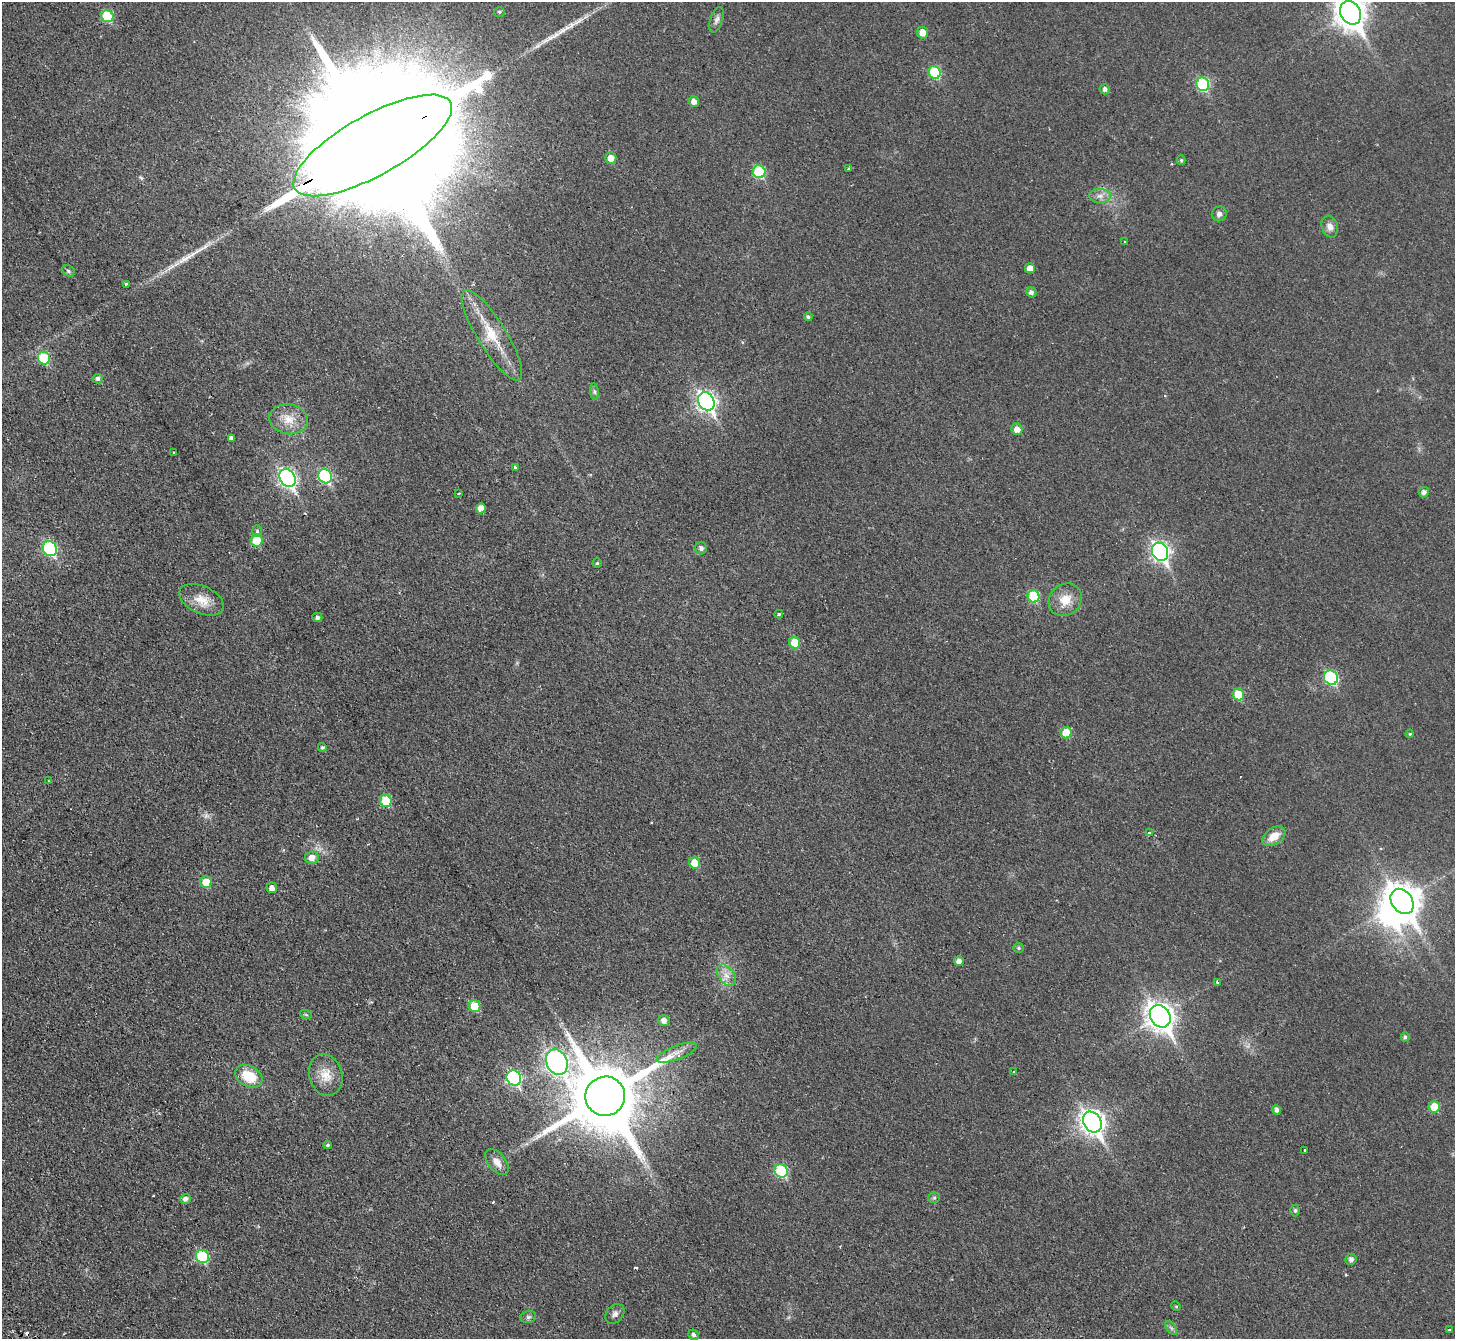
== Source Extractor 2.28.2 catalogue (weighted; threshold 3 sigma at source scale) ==
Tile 7 of 4 x 4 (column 3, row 2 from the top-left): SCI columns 2961-4413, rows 3005-4341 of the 5919 x 5874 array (HDU 1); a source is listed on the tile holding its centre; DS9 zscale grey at full resolution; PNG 1457 x 1341 px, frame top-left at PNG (2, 2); each listed source drawn as its Kron ellipse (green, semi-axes under 4 px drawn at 4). Shown black and unused: <1% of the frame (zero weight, under 2 of 3 exposures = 3% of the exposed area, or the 3 px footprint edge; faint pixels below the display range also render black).
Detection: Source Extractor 2.28.2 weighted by HDU 2 'WHT'; one run over the whole footprint, this tile lists its part. Background 0.0344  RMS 0.0052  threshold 0.0234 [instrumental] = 3 sigma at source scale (4.5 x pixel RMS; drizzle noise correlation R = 1.50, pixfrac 1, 0.05/0.05 arcsec/px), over >= 5 px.
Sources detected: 104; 1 inside a brighter object's white glare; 4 cosmic-ray / hot-pixel residue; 1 long thin detection or spike segment (spike, bleed or trail) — neither listed nor drawn; the other 98 listed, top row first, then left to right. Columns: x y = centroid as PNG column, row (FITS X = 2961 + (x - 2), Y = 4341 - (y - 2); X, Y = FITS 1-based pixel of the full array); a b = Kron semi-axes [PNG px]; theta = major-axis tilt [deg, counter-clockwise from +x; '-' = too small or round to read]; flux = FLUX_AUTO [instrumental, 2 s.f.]
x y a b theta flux
499 12 5 4 - 0.87
1350 13 12 10 -58 630
107 16 6 6 - 22
716 20 13 6 71 2
923 33 6 5 - 5.2
934 72 6 6 - 24
1203 84 7 6 - 38
1105 89 5 5 - 1.5
694 101 5 5 - 3
373 145 89 30 29 56000
611 158 6 5 - 4.7
1181 160 5 4 - 0.75
849 169 4 3 - 1.6
759 172 6 6 - 28
1100 196 11 7 0 2.9
1219 214 7 7 - 1.9
1330 227 11 8 -73 3
1125 242 3 3 - 0.51
1030 268 5 5 - 4.1
68 271 7 5 -24 0.9
126 284 3 3 - 0.85
1031 292 5 5 - 1.7
808 317 4 4 - 0.89
492 335 52 14 -58 18
44 358 6 6 - 26
98 379 5 5 - 1.7
594 392 8 4 -82 1
706 401 9 8 - 200
289 419 19 15 -10 8.3
1017 429 6 5 - 4.2
231 438 4 4 - 1.5
174 453 3 2 - 0.61
515 468 4 3 - 3
325 476 7 6 - 46
287 478 9 7 -59 150
1424 492 5 5 - 1.8
459 493 3 2 - 0.61
481 508 5 4 - 4
257 531 6 5 - 1
257 540 6 6 - 13
701 548 6 6 - 1.5
50 549 8 7 - 60
1160 552 9 7 -60 180
597 563 4 4 - 0.79
1033 596 6 6 - 22
202 600 24 13 -25 8.1
1065 600 17 15 40 8.3
779 614 4 3 - 11
317 617 5 4 - 1.5
795 643 6 5 - 12
1331 678 7 6 - 51
1238 694 6 5 - 13
1066 733 6 5 - 11
1410 734 4 3 - 0.52
322 747 4 4 - 0.77
49 781 3 3 - 0.44
386 801 6 5 - 16
1149 833 4 3 - 1.9
1274 836 13 8 34 7.2
312 858 7 6 - 4.4
695 863 6 5 - 9.4
206 882 6 5 - 10
272 888 5 5 - 2.9
1402 901 13 10 -54 880
1019 948 5 5 - 0.76
959 961 5 4 - 2.6
726 975 12 7 -54 3.9
1217 982 3 3 - 1.2
474 1006 6 5 - 12
306 1015 6 4 -20 0.64
1160 1016 12 9 -56 490
664 1020 6 5 - 2.6
1405 1037 5 4 - 1
677 1053 21 7 21 4.3
557 1062 13 10 -63 220
1014 1072 4 3 - 0.71
326 1075 21 16 -73 8.6
249 1076 14 10 -30 14
514 1078 8 7 - 68
605 1096 20 19 - 5400
1434 1107 6 6 - 9.4
1277 1110 5 4 - 1.7
1092 1122 11 8 -57 370
328 1145 4 4 - 0.71
1305 1150 3 3 - 1.4
497 1162 15 8 -52 4.4
781 1171 7 6 - 32
934 1198 6 5 - 0.86
185 1199 5 5 - 2
1295 1210 6 4 -90 1
202 1256 7 6 - 34
1351 1259 5 5 - 1.9
1176 1306 5 4 - 0.55
615 1314 11 8 47 2.2
528 1317 8 6 16 1.2
1171 1328 8 4 -53 1.1
1449 1330 3 3 - 0.91
693 1335 5 5 - 1.5
Overlapping masked pixels (flux is a lower limit): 2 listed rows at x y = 373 145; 605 1096
Isophote crosses this tile's border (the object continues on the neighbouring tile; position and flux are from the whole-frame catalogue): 1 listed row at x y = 1350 13